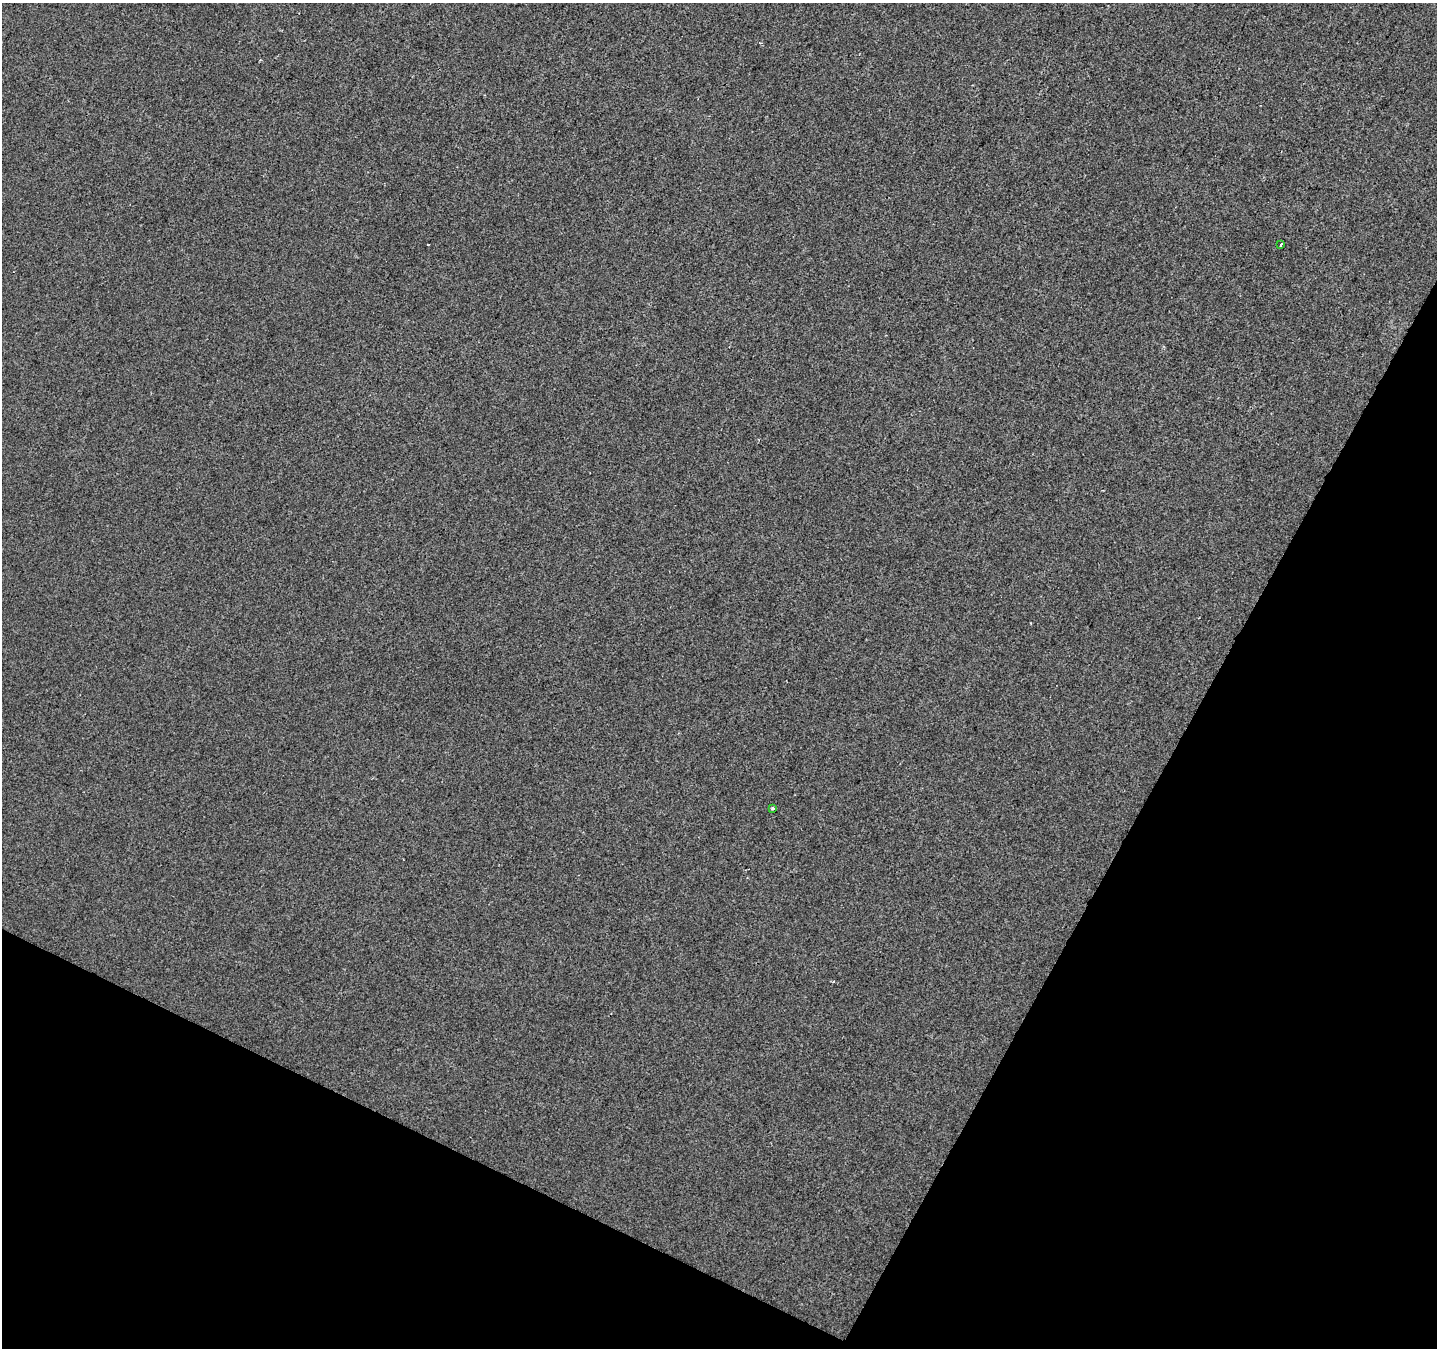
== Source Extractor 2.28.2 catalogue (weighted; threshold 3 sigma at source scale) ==
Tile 15 of 4 x 4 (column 3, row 4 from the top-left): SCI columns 2872-4306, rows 200-1545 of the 5749 x 5849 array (HDU 1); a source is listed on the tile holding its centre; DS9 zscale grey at full resolution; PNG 1439 x 1350 px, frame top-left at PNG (2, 3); each listed source drawn as its Kron ellipse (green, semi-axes under 4 px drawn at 4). Shown black and unused: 26% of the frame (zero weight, under 2 of 3 exposures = <1% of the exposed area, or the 3 px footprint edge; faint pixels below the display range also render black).
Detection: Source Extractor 2.28.2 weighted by HDU 2 'WHT'; one run over the whole footprint, this tile lists its part. Background 5.63e-04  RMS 0.0042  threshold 0.0188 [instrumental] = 3 sigma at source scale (4.5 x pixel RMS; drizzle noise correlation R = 1.50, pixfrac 1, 0.0396/0.0396 arcsec/px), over >= 5 px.
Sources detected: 3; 1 cosmic-ray / hot-pixel residue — neither listed nor drawn; the other 2 listed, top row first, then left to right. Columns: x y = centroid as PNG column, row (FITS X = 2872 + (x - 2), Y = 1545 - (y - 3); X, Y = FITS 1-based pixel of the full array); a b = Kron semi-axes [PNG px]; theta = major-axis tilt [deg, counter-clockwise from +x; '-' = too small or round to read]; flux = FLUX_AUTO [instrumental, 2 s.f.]
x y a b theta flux
1281 245 3 3 - 0.98
773 808 3 3 - 1.1